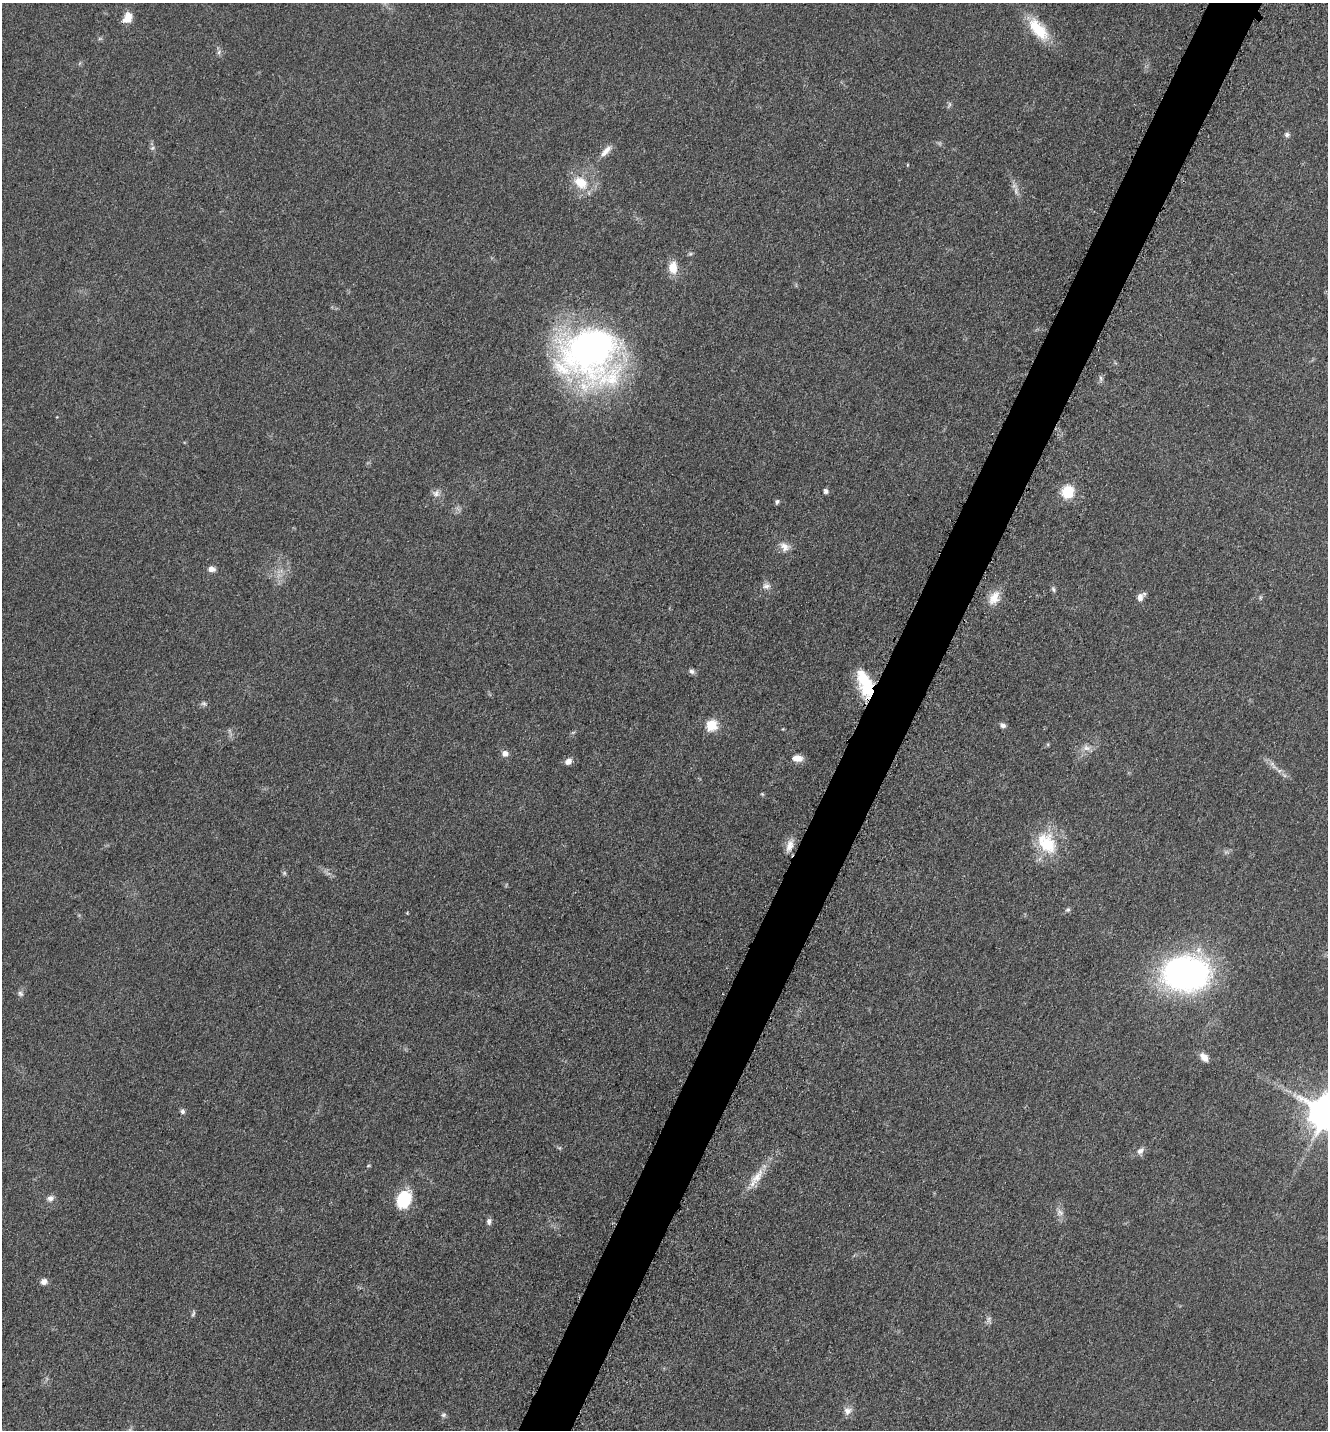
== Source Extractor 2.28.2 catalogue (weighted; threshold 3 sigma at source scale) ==
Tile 10 of 4 x 4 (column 2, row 3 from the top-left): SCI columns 1624-2949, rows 1474-2901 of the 5808 x 5777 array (HDU 1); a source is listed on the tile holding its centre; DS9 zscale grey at full resolution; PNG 1330 x 1432 px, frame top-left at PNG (2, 3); no overlay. Shown black and unused: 4% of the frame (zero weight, under 3 of 5 exposures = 4% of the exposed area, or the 3 px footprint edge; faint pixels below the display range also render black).
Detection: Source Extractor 2.28.2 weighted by HDU 2 'WHT'; one run over the whole footprint, this tile lists its part. Background 0.0634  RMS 0.006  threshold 0.0271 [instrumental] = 3 sigma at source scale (4.5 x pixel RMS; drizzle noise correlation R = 1.50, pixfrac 1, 0.05/0.05 arcsec/px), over >= 5 px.
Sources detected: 55; all 55 listed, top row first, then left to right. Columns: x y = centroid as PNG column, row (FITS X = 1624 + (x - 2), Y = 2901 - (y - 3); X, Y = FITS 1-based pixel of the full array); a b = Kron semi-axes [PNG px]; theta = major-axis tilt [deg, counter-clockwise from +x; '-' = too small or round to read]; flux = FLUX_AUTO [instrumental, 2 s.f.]
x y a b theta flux
127 18 14 10 61 6.7
1038 29 34 15 -50 21
219 52 7 4 71 1.3
949 104 8 4 82 1.2
1287 135 7 6 - 1.6
152 148 6 4 44 1.1
606 151 18 7 46 4.5
581 182 23 16 -39 14
1016 191 13 5 -85 2.7
673 268 13 9 89 9.7
590 353 65 60 -9 250
1101 378 9 4 -81 1.4
826 491 6 5 - 1.6
1068 492 7 6 - 40
436 493 11 9 -14 3.1
777 502 7 5 72 1.3
784 547 15 11 -42 5
211 569 9 7 3 3.1
766 586 11 7 3 2.8
1053 589 9 5 -75 1.4
1140 597 12 7 67 3.5
994 598 19 12 61 8.3
692 671 8 7 - 1.7
865 684 30 13 -70 32
204 703 8 6 -35 1.5
711 725 7 6 - 28
1003 725 8 6 -30 2
573 732 6 4 19 0.81
1087 748 12 8 -5 3.8
505 753 9 8 - 3.1
797 758 13 8 -5 5.4
568 761 9 7 41 3.1
1279 771 6 5 - 1.2
762 794 6 4 -45 0.67
1047 843 31 22 -56 28
789 846 18 9 73 5.7
284 873 6 5 - 1
1068 910 6 5 - 1.2
1185 973 42 30 1 220
20 993 8 6 -46 1.7
1204 1057 12 7 -47 4.7
182 1111 7 6 - 1.6
1327 1113 14 13 - 880
1140 1151 11 8 40 2.9
368 1166 5 3 - 0.61
757 1177 27 11 52 10
50 1198 9 8 - 2.9
404 1199 20 15 67 22
1060 1212 11 9 -44 3.3
489 1221 9 6 88 2
44 1282 8 7 - 3
193 1313 11 4 71 1.2
989 1319 10 6 73 1.8
848 1411 11 9 18 3.8
443 1415 8 6 30 1.3
Overlapping masked pixels (flux is a lower limit): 2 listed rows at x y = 127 18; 865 684
Isophote crosses this tile's border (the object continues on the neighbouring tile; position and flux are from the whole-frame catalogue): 1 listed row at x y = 1327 1113